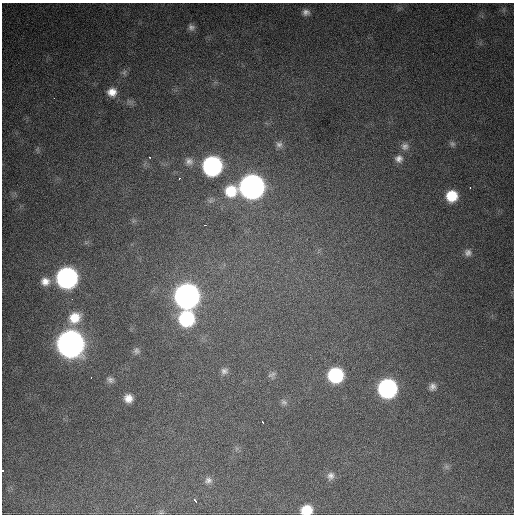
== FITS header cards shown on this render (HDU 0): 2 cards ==
NAXIS1  =                  512 / Axis length
NAXIS2  =                  512 / Axis length

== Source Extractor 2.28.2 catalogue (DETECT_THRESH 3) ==
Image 512 x 512 px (HDU 0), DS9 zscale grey, 1 PNG px = 1 image px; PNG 516 x 516 px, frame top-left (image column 1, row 512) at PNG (2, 3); no overlay
Background 1120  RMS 28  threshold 84.1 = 3 sigma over >= 5 px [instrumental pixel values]
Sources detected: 43; all 43 listed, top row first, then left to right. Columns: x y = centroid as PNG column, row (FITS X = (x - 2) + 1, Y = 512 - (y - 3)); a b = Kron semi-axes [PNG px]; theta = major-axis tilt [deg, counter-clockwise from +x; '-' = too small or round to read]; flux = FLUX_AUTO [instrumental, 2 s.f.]
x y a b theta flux
306 12 9 8 - 9.1e+03
191 27 9 8 - 7.5e+03
124 72 8 6 87 5.1e+03
112 92 11 10 - 2.0e+04
54 98 3 2 - 2.1e+03
279 144 9 8 - 7.5e+03
452 144 8 7 - 5.6e+03
405 146 12 10 4 1.1e+04
149 157 3 2 - 2.7e+03
399 159 11 10 - 1.2e+04
189 161 11 10 - 1.1e+04
212 166 12 11 - 5.6e+05
179 178 3 2 - 3.7e+03
252 187 12 12 - 1.7e+06
470 188 3 2 - 4.7e+03
231 191 14 13 - 5.7e+04
452 196 10 10 - 5.3e+04
205 225 3 2 - 4.6e+03
468 253 10 9 - 9.0e+03
67 278 12 12 - 8.1e+05
45 281 12 10 5 1.9e+04
187 296 12 12 - 1.9e+06
72 299 2 2 - 2.1e+03
75 318 15 13 39 3.9e+04
186 319 12 12 - 1.9e+05
70 344 12 12 - 3.0e+06
137 351 9 8 - 6.2e+03
224 371 10 8 21 8.1e+03
272 375 12 5 27 5.8e+03
335 375 11 10 - 1.7e+05
91 378 2 2 - 5.5e+03
110 380 9 7 -20 6.4e+03
432 387 9 8 - 8.8e+03
387 388 11 11 - 5.0e+05
128 398 8 8 - 1.7e+04
284 402 10 7 -35 6.0e+03
263 422 4 2 - 4.1e+03
3 471 3 2 - 2.5e+03
330 476 10 9 - 9.1e+03
208 480 10 9 - 8.8e+03
195 500 4 3 - 6.1e+03
306 510 10 8 12 4.7e+04
161 513 7 4 0 3.0e+03
At the frame edge (FLAGS 8, measured only in part): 2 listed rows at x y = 3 471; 306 510